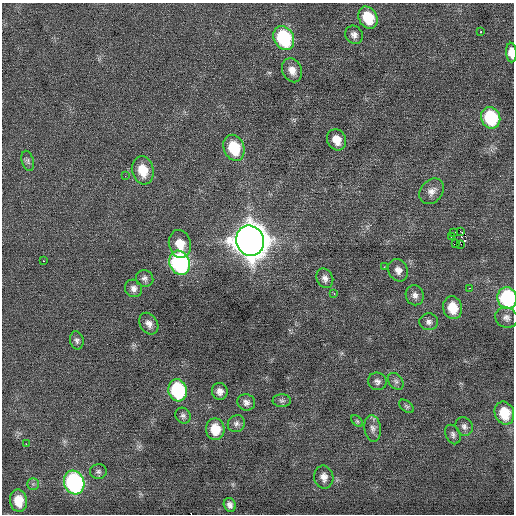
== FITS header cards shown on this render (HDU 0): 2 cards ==
NAXIS1  =                  512 / Axis length
NAXIS2  =                  512 / Axis length

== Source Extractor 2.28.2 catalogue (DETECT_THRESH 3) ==
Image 512 x 512 px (HDU 0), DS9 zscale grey, 1 PNG px = 1 image px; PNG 516 x 516 px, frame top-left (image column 1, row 512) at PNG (2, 3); each listed source drawn as its Kron ellipse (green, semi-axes under 4 px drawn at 4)
Background 0.0203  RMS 0.7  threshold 2.09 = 3 sigma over >= 5 px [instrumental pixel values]
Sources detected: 58; all 58 listed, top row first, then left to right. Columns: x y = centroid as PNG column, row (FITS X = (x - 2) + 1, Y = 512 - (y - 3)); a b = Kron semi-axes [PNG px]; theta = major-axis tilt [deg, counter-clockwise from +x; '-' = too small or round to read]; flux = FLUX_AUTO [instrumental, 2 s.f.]
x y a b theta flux
368 18 11 9 -63 1500
481 32 3 3 - 220
354 35 9 8 - 220
284 38 12 9 -65 4000
511 53 10 5 -87 600
292 70 12 9 -66 400
491 118 11 9 -68 3100
337 140 11 9 -63 630
234 148 13 10 -68 1800
28 161 10 6 -74 130
143 170 14 11 -76 980
125 176 2 2 - 53
432 191 14 11 48 360
460 231 3 2 - 5000
453 233 3 2 - 36
451 237 2 2 - 2400
250 241 15 14 - 95000
180 244 14 11 -76 770
455 244 3 2 - 82
461 244 2 2 - 72
43 261 2 2 - 330
180 263 12 10 -70 9700
384 267 3 2 - 62
398 270 11 9 -61 300
145 278 9 8 - 170
325 278 10 8 -65 230
133 288 9 8 - 230
469 288 3 2 - 340
334 293 4 3 - 44
415 295 10 9 - 230
507 298 11 9 -78 4800
453 308 11 9 -76 870
506 318 11 10 - 250
429 322 9 8 - 190
149 324 11 8 -58 280
77 340 9 6 -78 140
377 381 9 8 - 180
396 381 9 6 -50 140
178 390 11 9 -75 3900
220 391 8 8 - 260
282 401 9 6 -1 120
246 402 9 8 - 200
407 406 8 5 -37 98
504 413 11 9 -69 1300
183 416 8 7 - 140
357 421 7 4 -45 83
236 424 9 8 - 170
464 426 10 8 -60 190
373 428 13 8 -83 260
215 429 11 9 -82 930
453 434 10 7 -65 160
26 444 2 2 - 310
98 472 8 7 - 140
324 477 11 9 -80 310
74 483 12 10 -72 8600
33 484 5 5 - 100
19 501 11 8 -81 900
230 505 7 6 - 190
At the frame edge (FLAGS 8, measured only in part): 2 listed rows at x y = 511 53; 507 298